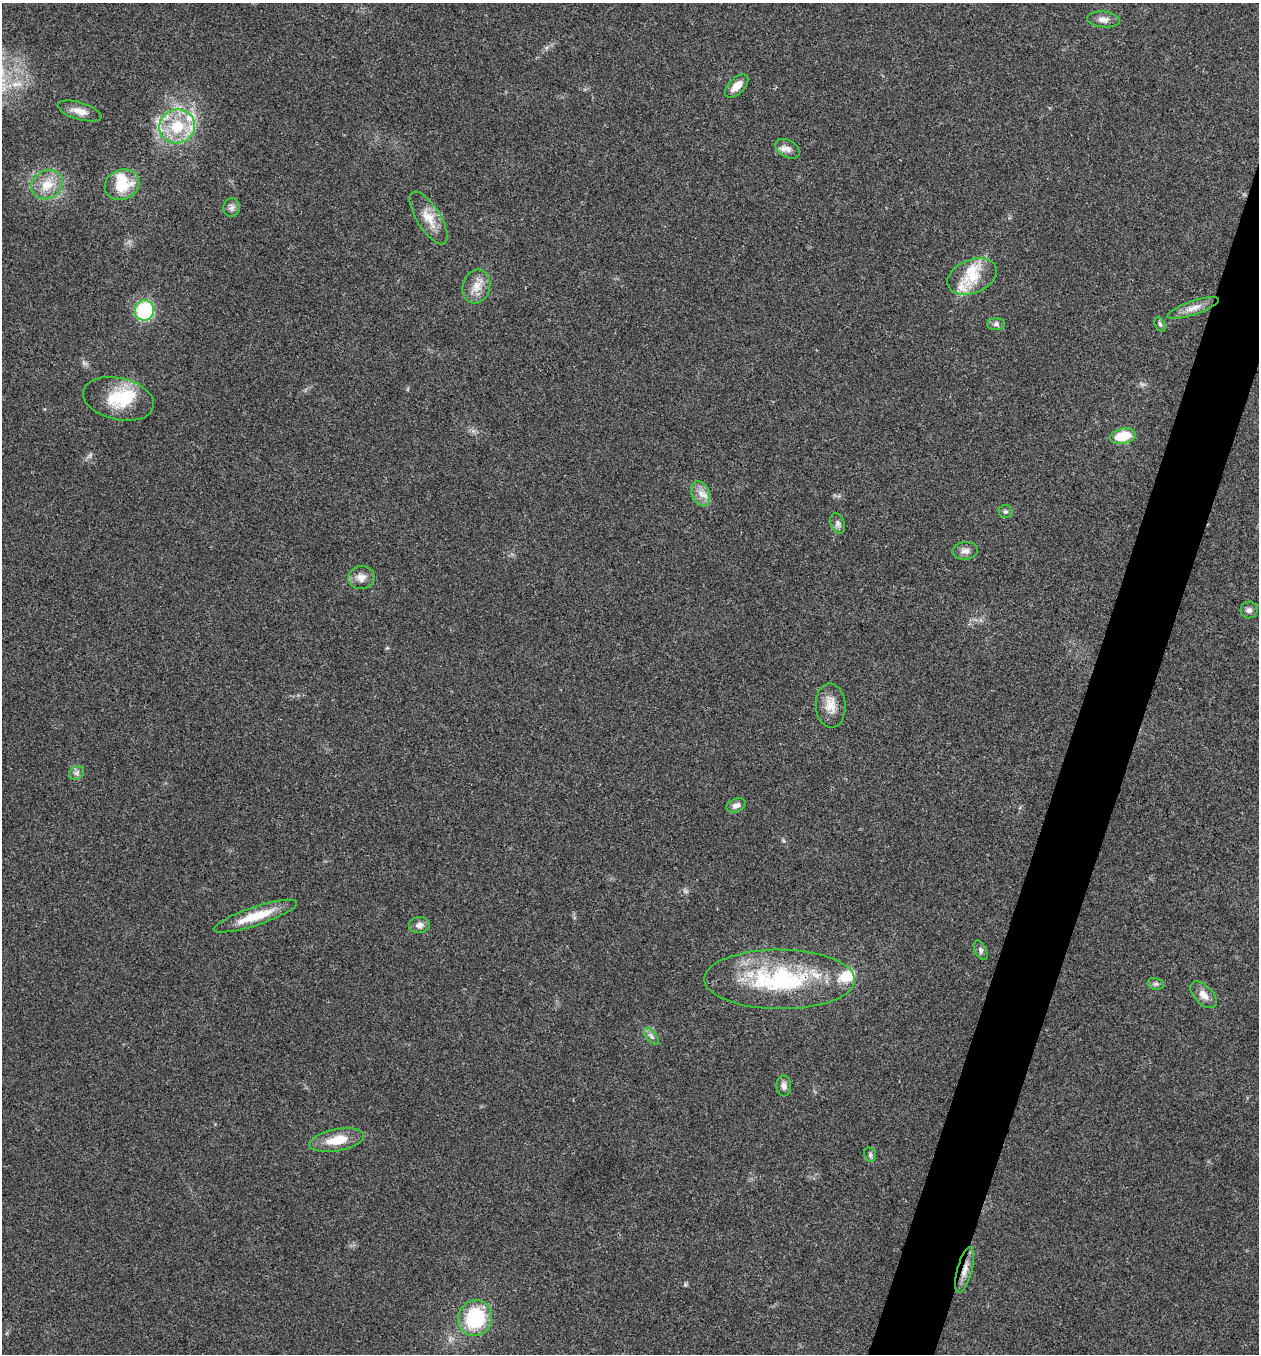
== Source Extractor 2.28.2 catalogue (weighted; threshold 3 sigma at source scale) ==
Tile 10 of 4 x 4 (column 2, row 3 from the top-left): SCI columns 1394-2650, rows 1358-2709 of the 5432 x 5417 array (HDU 1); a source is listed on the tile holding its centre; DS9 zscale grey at full resolution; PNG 1261 x 1356 px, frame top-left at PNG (2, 3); each listed source drawn as its Kron ellipse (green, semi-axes under 4 px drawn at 4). Shown black and unused: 4% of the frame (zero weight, under 3 of 4 exposures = <1% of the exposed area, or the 3 px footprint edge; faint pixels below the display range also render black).
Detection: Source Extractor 2.28.2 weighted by HDU 2 'WHT'; one run over the whole footprint, this tile lists its part. Background 0.0246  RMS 0.0041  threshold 0.0184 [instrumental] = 3 sigma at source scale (4.5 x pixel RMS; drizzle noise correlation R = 1.50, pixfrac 1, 0.05/0.05 arcsec/px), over >= 5 px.
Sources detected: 45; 1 inside a brighter object's white glare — neither listed nor drawn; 6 inside a brighter listed object's ellipse — not listed separately; the other 38 listed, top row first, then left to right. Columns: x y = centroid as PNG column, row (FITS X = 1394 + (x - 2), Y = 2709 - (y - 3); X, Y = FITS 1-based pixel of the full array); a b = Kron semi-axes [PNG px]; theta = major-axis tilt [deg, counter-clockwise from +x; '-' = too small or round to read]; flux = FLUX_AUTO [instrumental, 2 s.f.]
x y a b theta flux
1103 19 16 8 -5 2.5
737 86 14 7 45 3.9
80 111 22 8 -17 4.1
177 126 18 17 - 15
787 149 13 8 -30 2.5
47 185 16 14 33 7.8
122 185 18 14 23 13
232 207 9 8 - 1.8
429 218 30 11 -58 7.1
972 276 26 17 22 12
476 286 17 13 74 5.2
1193 308 27 7 18 3.9
144 310 10 9 - 30
996 324 9 6 0 1.2
1160 324 8 5 -63 0.74
119 399 36 21 -13 17
1123 436 13 7 12 11
700 493 13 9 -67 3.5
1005 511 7 6 - 0.88
838 523 11 7 -74 1.5
965 551 13 8 6 2.3
361 577 13 11 7 3.2
1249 610 8 8 - 1.5
831 706 22 15 -87 5.8
76 773 8 6 35 1.4
736 805 10 6 21 1.9
255 916 44 9 18 12
419 925 10 8 6 2.2
980 950 10 6 -64 1.2
780 979 75 30 0 55
1156 984 8 6 -11 1
1203 995 16 9 -46 3.6
652 1036 10 5 -51 1.3
784 1086 10 7 -86 1.9
337 1140 27 11 11 9.2
870 1155 7 5 -71 0.86
965 1270 23 7 75 4.1
475 1318 18 17 - 27
Overlapping masked pixels (flux is a lower limit): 2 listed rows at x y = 780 979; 965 1270